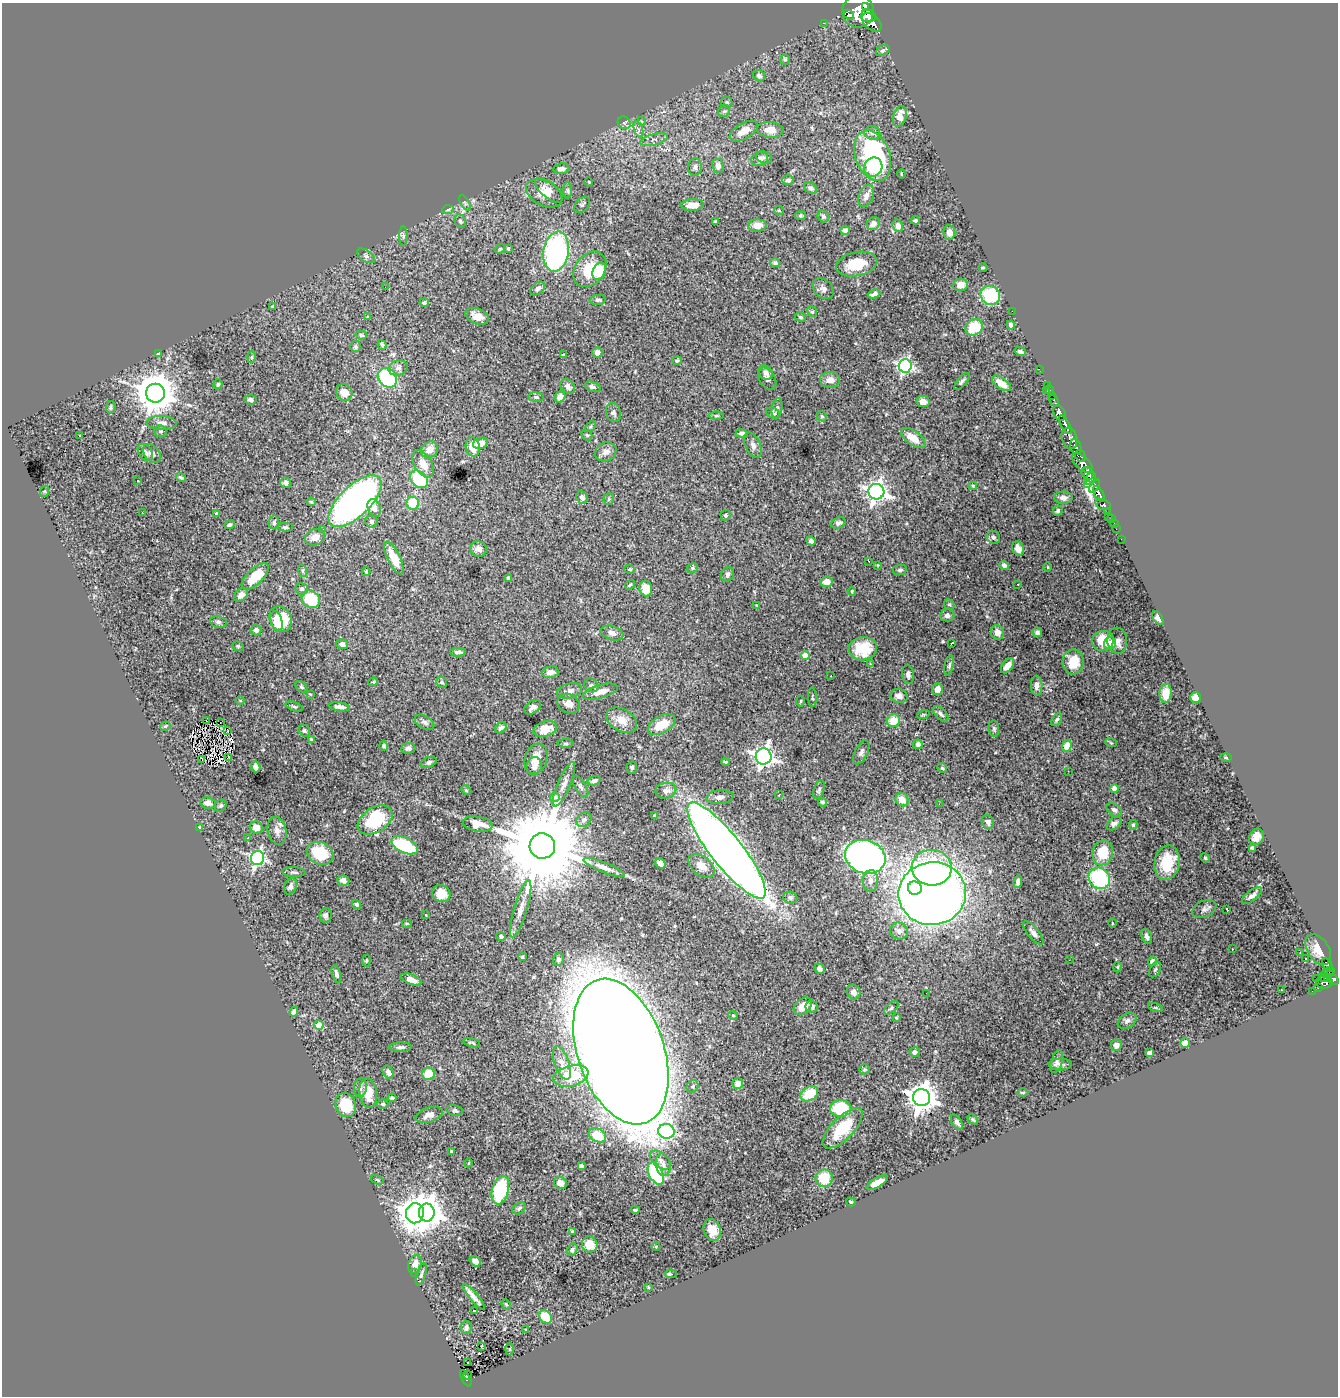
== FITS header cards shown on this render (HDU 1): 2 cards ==
NAXIS1  =                 1336
NAXIS2  =                 1394

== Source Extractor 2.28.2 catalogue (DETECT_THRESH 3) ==
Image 1336 x 1394 px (HDU 1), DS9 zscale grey, 1 PNG px = 1 image px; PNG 1340 x 1398 px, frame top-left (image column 1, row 1394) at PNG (2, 3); each listed source drawn as its Kron ellipse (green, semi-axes under 4 px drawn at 4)
Background 2.26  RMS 0.027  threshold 0.0796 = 3 sigma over >= 5 px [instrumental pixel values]
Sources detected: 451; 3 with non-positive FLUX_AUTO (blend fragments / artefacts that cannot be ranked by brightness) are neither listed nor drawn; the other 448 listed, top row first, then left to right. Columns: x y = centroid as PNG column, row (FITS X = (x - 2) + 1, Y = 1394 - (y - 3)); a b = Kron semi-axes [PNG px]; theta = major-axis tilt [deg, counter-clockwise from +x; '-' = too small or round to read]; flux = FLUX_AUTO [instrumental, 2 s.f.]
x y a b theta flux
865 6 4 3 - 640
858 11 16 16 - 6600
849 15 6 4 -44 830
868 16 7 6 - 2200
872 22 11 7 -42 2800
824 23 2 2 - 17
883 50 7 5 30 3.1
785 60 5 4 - 3.2
759 76 6 5 - 4.6
727 102 6 5 - 3.3
724 111 6 5 - 3.2
900 116 10 6 72 21
642 121 4 4 - 2
624 123 7 5 -45 3.9
639 129 8 4 -71 4.4
770 130 13 8 -4 18
744 131 16 7 30 18
872 133 8 7 - 5.4
654 140 14 5 14 7.4
873 156 26 17 -69 260
764 157 8 6 -18 4.4
760 159 8 7 - 7.4
718 166 7 5 -81 10
695 167 9 6 85 5.5
873 167 10 9 - 54
561 169 8 5 7 8
901 174 4 3 - 1.4
788 180 6 5 - 4.7
589 182 4 3 - 1.2
811 188 7 5 -29 5.8
549 190 17 7 -39 13
568 190 8 4 -89 3.3
544 193 20 12 -28 23
866 196 11 7 66 8.4
465 203 8 3 -58 2.8
582 205 9 6 47 4
692 205 11 6 3 19
448 209 6 4 3 2.8
779 210 5 4 - 1.9
801 215 5 4 - 3.2
823 216 6 5 - 3.4
915 220 4 4 - 3.3
460 221 7 5 -66 3.8
715 221 3 2 - 2.1
873 224 7 6 - 10
757 225 9 6 3 18
898 226 6 5 - 9.9
845 230 4 4 - 6.7
949 232 7 6 - 11
403 236 9 4 90 3.2
508 248 3 3 - 2.7
500 249 5 4 - 2
556 252 20 12 81 370
366 256 10 5 -34 4.5
775 263 5 4 - 3.9
857 264 21 12 12 40
983 268 4 3 - 1.6
590 269 19 14 51 55
599 271 9 6 64 45
960 285 7 6 - 13
385 287 2 2 - 3.4
538 288 8 5 38 6.3
823 289 12 9 -44 8.1
874 294 6 4 21 5.7
990 295 10 9 - 95
598 300 8 5 7 3.8
424 303 4 4 - 3.3
273 307 4 3 - 3.1
1012 311 2 2 - 59
812 312 5 4 - 2.9
477 316 12 7 -22 16
367 317 4 4 - 1.5
800 317 6 4 -31 3.2
1011 325 4 4 - 4.8
974 327 9 8 - 49
361 335 5 4 - 2.4
382 345 5 3 - 2.7
355 347 5 5 - 3.1
597 352 5 5 - 8
1020 352 5 3 - 4.8
158 354 3 3 - 1.7
563 355 4 2 - 1.4
251 357 6 4 88 2.2
677 360 5 4 - 2.5
905 366 6 6 - 420
398 368 10 7 16 7.1
1039 369 2 2 - 15
765 372 8 6 -35 7.3
387 378 10 8 -47 150
767 379 12 7 -60 7.5
830 380 10 8 -2 13
962 382 10 4 50 4.5
1001 383 11 5 -35 19
218 384 5 4 - 2.7
1047 385 3 2 - 23
568 387 8 6 -47 7.5
593 387 8 5 -18 4.2
1050 390 5 3 - 38
1046 391 3 2 - 19
344 392 9 7 -49 18
155 393 9 9 - 5500
1051 395 4 2 - 53
536 397 7 4 -5 3.4
560 397 6 5 - 13
250 400 6 5 - 4.6
923 401 6 5 - 11
1054 401 6 3 -58 100
111 407 6 4 82 3.2
777 408 10 5 81 5.4
613 412 9 7 -73 5.9
773 413 7 5 -28 4
1059 413 8 5 -62 1900
716 416 7 3 0 2.3
822 416 5 4 - 2.8
161 423 15 7 -3 11
1065 425 10 4 -61 1800
590 426 6 4 45 2.1
161 431 6 6 - 3.9
742 433 6 4 -2 5
587 435 6 5 - 2.4
80 436 4 3 - 15
913 438 14 7 -36 26
1069 438 11 7 -73 960
480 443 7 5 16 20
753 445 14 7 -65 9.7
473 447 10 7 -77 25
1076 447 8 5 -75 970
430 450 9 7 41 17
145 452 9 6 -53 7.6
606 452 11 9 31 11
152 453 10 7 -47 9.8
1080 456 6 5 - 400
1082 463 12 6 -42 1500
423 464 15 8 -60 23
1088 473 6 5 - 2100
181 478 5 3 - 2.7
419 479 10 7 -41 89
1091 479 7 5 62 1300
138 480 3 3 - 4.9
286 483 5 5 - 6.5
1088 484 4 3 - 250
973 486 4 4 - 2
1095 486 7 4 54 870
45 491 5 3 - 2.4
876 492 8 8 - 980
1099 494 9 4 -59 1500
582 497 6 5 - 7.6
1063 498 9 6 0 6.9
609 499 6 5 - 2.8
355 501 34 15 44 740
311 502 4 4 - 2.4
413 503 6 6 - 59
1103 504 8 5 -21 330
374 508 9 6 -70 12
1058 511 5 4 - 3.4
1107 511 4 3 - 250
142 513 3 2 - 2.3
216 513 4 3 - 1.7
726 515 5 5 - 3.6
1108 516 2 2 - 18
1112 519 4 3 - 60
274 522 7 5 76 4
371 522 6 6 - 4.3
838 523 7 5 22 4.1
1114 523 3 2 - 26
229 525 5 4 - 4.3
285 527 7 4 -1 3.3
323 529 3 2 - 1.8
1116 529 2 2 - 14
315 537 10 8 21 13
993 537 7 6 - 4.6
1121 539 2 2 - 18
811 541 4 3 - 5.5
479 549 8 7 - 9.2
1018 549 7 5 -62 11
394 558 18 6 -64 30
869 561 3 2 - 4.1
878 565 4 2 - 1.1
1004 565 5 4 - 5.5
1048 567 5 3 - 1.7
692 568 5 4 - 2.9
630 569 5 4 - 2.5
900 570 7 5 9 3.9
303 571 6 4 -71 2.7
366 572 4 3 - 2
727 574 7 6 - 4.7
255 576 17 8 44 47
508 578 4 3 - 3.8
827 582 6 5 - 16
1018 584 2 2 - 0.96
630 585 5 4 - 3
302 589 6 6 - 3.9
646 589 8 6 -75 31
852 591 4 3 - 2
241 595 8 6 43 9.3
311 599 10 8 -40 86
949 604 6 4 -50 2.5
757 606 3 2 - 1.4
947 615 7 6 - 6.3
1158 618 8 4 -57 7.2
281 619 13 10 -62 68
277 621 11 5 -75 24
218 622 8 6 -10 4.4
256 630 5 5 - 5.6
997 632 7 6 - 11
1037 632 5 5 - 4.9
612 633 12 7 -18 9.7
1103 641 11 10 - 47
1117 641 13 10 -85 11
952 643 3 2 - 3.1
1110 643 6 5 - 14
342 644 6 5 - 7.8
238 646 6 4 -21 2.2
863 649 14 11 8 48
458 652 8 4 3 5.1
805 656 4 4 - 33
1073 662 12 10 -88 35
870 664 3 3 - 1.8
949 665 10 4 78 4.6
1008 666 9 5 54 14
550 672 8 6 10 11
908 675 9 6 -82 5.4
831 676 2 2 - 1.8
373 682 5 3 - 1.5
442 683 6 5 - 3.2
591 685 7 6 - 4.5
1037 686 10 5 -88 8
301 687 7 4 -42 2.9
937 689 6 5 - 15
570 691 12 7 15 11
600 692 18 6 16 19
1166 693 9 6 85 20
310 694 4 4 - 1.4
899 696 9 7 -15 9.7
812 697 10 3 -87 2.4
1195 698 5 5 - 37
240 701 4 3 - 1.5
800 701 5 2 - 1.8
568 704 12 9 -28 12
294 706 9 4 -19 3.2
339 707 10 4 -8 9
533 707 9 6 34 7.6
941 714 10 5 -46 4.9
923 715 6 4 17 2.3
206 720 3 2 - 3.3
621 720 17 11 -30 23
893 720 7 6 - 31
1057 720 7 4 58 3.5
425 722 11 6 -31 5.7
220 723 2 2 - 1
662 725 15 8 31 32
165 726 5 4 - 1.9
501 728 6 5 - 6.2
545 729 12 7 18 21
994 729 8 5 -80 3.9
228 731 3 2 - 1.6
304 731 6 5 - 3
311 739 4 3 - 2.4
566 743 8 4 0 2.6
1111 743 6 3 -19 1.5
918 744 5 4 - 6.4
384 746 5 4 - 3.3
1067 746 6 4 69 27
408 748 7 5 6 7
861 752 13 6 63 5.9
764 756 8 8 - 940
229 757 3 2 - 1.5
1226 757 5 3 - 1.5
202 759 3 2 - 62
536 759 15 11 70 22
429 762 8 5 26 4.1
726 762 4 3 - 2.3
534 766 9 7 79 7.4
256 767 6 4 -66 6.7
632 767 6 5 - 3.6
942 768 5 4 - 2.1
1068 771 3 2 - 2.8
594 781 7 4 21 5.3
564 784 24 6 67 14
580 787 12 5 -58 4.9
1114 788 4 4 - 12
466 790 5 4 - 2
666 790 10 7 11 11
819 790 10 5 71 3.8
779 795 4 3 - 1.7
555 797 5 5 - 3.7
720 797 13 7 5 11
902 800 7 6 - 18
822 802 4 4 - 3.6
208 803 8 6 -11 10
939 804 2 2 - 1.2
221 806 6 5 - 3.7
1114 810 9 5 -35 5.2
654 816 4 3 - 2.6
375 820 19 12 32 89
584 820 8 6 43 6.9
988 822 7 6 - 7.4
1114 823 8 5 38 6
478 824 15 7 -9 22
1133 825 5 4 - 2.7
200 828 4 3 - 3.8
256 828 6 6 - 16
277 831 14 9 -76 13
1256 837 8 7 - 13
247 838 3 2 - 2.4
404 845 14 7 -25 120
542 846 13 12 - 42000
1252 848 4 4 - 3.4
726 850 60 16 -52 2700
320 853 14 11 -26 70
1103 853 12 10 75 50
865 857 21 16 -19 1100
257 858 7 6 - 410
1205 858 5 4 - 2.4
660 863 5 4 - 9.8
1167 863 17 12 80 55
701 866 15 9 -40 18
604 867 22 5 -22 13
932 868 20 18 -4 170
294 872 11 5 -3 4.3
1099 878 11 10 - 170
343 880 6 5 - 7.4
870 881 11 7 85 10
1018 882 6 4 82 7.9
290 886 8 6 64 7.9
915 888 7 6 - 480
441 893 9 8 - 23
932 894 34 31 7 2200
1252 896 12 5 38 8.3
790 898 7 6 - 4.7
356 904 5 4 - 4.6
521 909 29 6 73 19
1204 909 12 8 25 7.3
1227 910 4 2 - 2.5
325 915 7 6 - 4.8
426 915 4 2 - 1.1
407 923 5 3 - 1.7
1112 923 4 3 - 1.5
899 931 9 8 - 9.4
1033 933 14 5 -51 8.9
501 936 5 4 - 3.8
1147 936 7 5 -69 5.8
1232 949 3 2 - 2.2
1318 950 17 10 -57 21
1300 953 2 2 - 37
522 957 4 3 - 3
558 959 6 5 - 5.2
1305 959 3 3 - 130
1069 960 3 2 - 2
366 961 6 4 83 2.1
1153 962 4 4 - 21
1327 965 7 4 -64 380
1118 967 5 3 - 1.8
820 969 5 4 - 6.3
1155 970 8 5 61 3.4
1330 970 3 3 - 220
336 974 9 4 -74 5.2
1327 974 7 3 12 180
1316 978 2 2 - 31
1325 978 3 3 - 200
1328 978 3 2 - 280
411 980 11 5 -22 13
1333 980 6 4 -31 620
1324 982 8 7 - 710
1318 987 3 3 - 71
1281 990 3 2 - 2.4
1312 991 2 2 - 15
854 992 7 6 - 9.9
926 993 2 2 - 1.2
803 1006 10 7 41 19
812 1007 6 5 - 9.1
891 1008 8 5 40 3.9
1155 1008 8 3 -19 2.3
294 1012 5 4 - 6.8
733 1015 4 4 - 2.1
896 1018 4 3 - 1.8
1127 1021 10 7 35 6.1
319 1025 4 4 - 48
472 1043 8 3 -13 3
1185 1043 5 4 - 16
1116 1045 6 5 - 8.7
401 1047 11 4 1 5.6
621 1052 76 43 -71 14000
914 1052 5 5 - 5.6
1149 1053 4 4 - 9.9
1057 1061 12 5 72 6.3
562 1063 18 7 -70 13
1060 1064 11 6 2 6.2
864 1069 5 5 - 2.8
388 1072 7 5 -59 9.5
428 1074 6 6 - 40
571 1076 18 10 14 68
738 1083 5 5 - 15
693 1086 6 5 - 3.8
360 1088 9 6 83 6.6
368 1093 15 9 -82 29
1023 1093 6 3 0 2
809 1094 9 6 32 43
392 1098 4 3 - 2.8
922 1098 9 8 - 2300
383 1104 5 4 - 2.6
346 1105 12 10 -69 54
841 1108 10 8 1 86
455 1110 8 5 -11 3.7
429 1115 14 7 18 11
973 1119 6 4 -39 2.4
957 1122 8 5 -56 6.1
843 1128 26 11 45 66
666 1131 8 7 - 340
597 1135 9 6 -26 47
451 1151 3 3 - 2.2
660 1160 12 7 -39 8.8
468 1163 4 3 - 1.2
663 1165 11 7 -80 8.5
581 1166 4 4 - 5.1
656 1173 12 7 -63 220
824 1178 8 8 - 42
377 1180 6 4 -21 2.4
560 1183 7 6 - 15
877 1183 12 4 30 17
500 1190 14 8 74 150
851 1202 5 3 - 2.2
519 1208 7 5 38 3.8
635 1210 4 3 - 2.9
427 1212 9 8 - 2600
415 1213 10 9 - 2600
712 1230 11 8 -68 21
572 1231 4 3 - 4.8
590 1244 8 7 - 34
656 1246 4 3 - 1.5
572 1249 6 5 - 4.6
475 1261 6 4 -38 6.6
415 1264 9 6 73 14
414 1273 2 2 - 6.1
421 1274 12 4 73 4.4
671 1274 6 3 -1 7
648 1287 3 2 - 1
474 1297 16 3 -50 10
506 1304 5 4 - 2.1
475 1310 3 3 - 11
545 1317 7 5 -44 51
466 1328 6 5 - 6.4
526 1330 3 2 - 1.1
481 1346 3 2 - 1.7
510 1349 6 4 88 2.3
467 1363 3 2 - 9.6
468 1375 4 2 - 59
466 1378 9 3 -61 260
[3 non-positive-flux detections neither listed nor drawn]